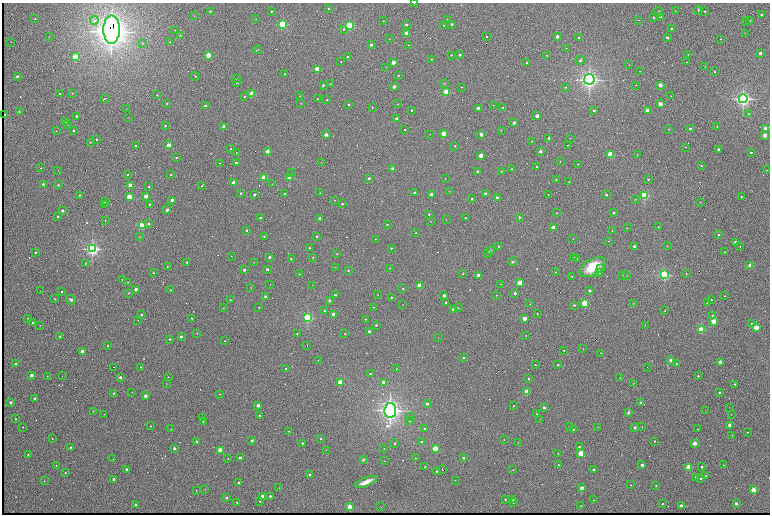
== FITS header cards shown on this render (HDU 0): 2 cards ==
NAXIS1  =                 1536 /fastest changing axis
NAXIS2  =                 1024 /next to fastest changing axis

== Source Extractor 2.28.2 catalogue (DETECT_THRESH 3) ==
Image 1536 x 1024 px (HDU 0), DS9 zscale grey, zoomed out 1/2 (1 PNG px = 2 x 2 image px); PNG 772 x 516 px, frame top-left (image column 1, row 1023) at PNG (2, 3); each listed source drawn as its Kron ellipse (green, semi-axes under 4 px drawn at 4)
Background 752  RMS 26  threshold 77.8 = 3 sigma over >= 5 px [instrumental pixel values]
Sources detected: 601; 103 cannot appear on this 1/2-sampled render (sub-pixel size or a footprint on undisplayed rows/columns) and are neither listed nor drawn; the other 498 listed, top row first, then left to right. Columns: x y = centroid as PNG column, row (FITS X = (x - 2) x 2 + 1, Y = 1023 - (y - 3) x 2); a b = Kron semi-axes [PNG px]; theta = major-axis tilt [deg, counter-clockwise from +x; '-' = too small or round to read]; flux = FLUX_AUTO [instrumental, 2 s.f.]
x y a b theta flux
414 3 2 1 - 2.2e+03
329 9 2 2 - 1.1e+04
698 10 4 2 - 6.5e+03
210 11 2 2 - 4.0e+03
272 11 2 2 - 1.4e+04
675 11 2 2 - 1.6e+03
705 11 2 2 - 1.3e+04
658 12 5 2 - 6.2e+03
761 14 2 2 - 1.1e+04
194 16 2 2 - 2.8e+03
660 16 2 2 - 4.5e+04
654 17 3 3 - 5.6e+03
35 19 2 2 - 4.3e+03
256 19 2 1 - 1.7e+03
447 19 2 1 - 2.3e+03
639 20 2 1 - 2.1e+03
94 21 4 4 - 1.4e+04
383 21 2 1 - 2.4e+03
750 21 2 2 - 9.3e+03
745 22 2 2 - 1.9e+03
283 24 3 3 - 7.2e+05
452 24 2 2 - 1.9e+04
349 25 3 3 - 7.5e+05
406 25 2 2 - 2.4e+04
444 25 2 2 - 5.5e+03
344 29 2 2 - 9.8e+03
672 29 2 2 - 2.1e+04
112 30 14 8 90 7.9e+06
175 30 2 2 - 2.0e+03
407 33 2 2 - 1.1e+05
745 33 2 1 - 2.2e+03
180 35 2 2 - 1.6e+03
487 36 2 2 - 4.0e+03
49 37 2 1 - 1.3e+03
557 37 2 2 - 9.4e+04
579 37 2 2 - 1.1e+04
667 37 2 2 - 2.5e+04
389 39 2 1 - 2.2e+03
721 39 2 2 - 2.8e+03
11 42 2 1 - 1.3e+03
170 42 2 1 - 2.5e+03
142 43 3 3 - 5.1e+03
371 45 2 2 - 3.2e+04
408 45 2 2 - 5.5e+03
566 48 2 1 - 1.6e+03
257 50 4 2 - 2.6e+03
760 53 2 2 - 6.9e+04
688 54 3 2 - 2.3e+03
208 55 2 2 - 3.5e+05
451 55 2 2 - 9.1e+03
460 55 2 2 - 2.9e+04
547 55 2 2 - 4.3e+03
75 57 3 2 - 5.8e+05
348 57 2 2 - 2.6e+04
431 59 2 2 - 4.1e+03
580 60 5 3 - 7.2e+03
341 62 2 1 - 2.7e+03
393 62 2 2 - 1.3e+05
687 62 3 1 - 2.6e+03
526 63 2 2 - 4.6e+03
629 65 2 1 - 1.5e+03
386 67 2 1 - 1.2e+03
705 67 2 1 - 1.3e+03
317 69 2 2 - 4.3e+05
639 71 2 1 - 1.2e+03
715 72 2 2 - 1.2e+04
284 74 2 1 - 2.9e+03
398 75 2 2 - 6.3e+03
17 76 2 2 - 2.7e+04
195 76 4 2 - 3.5e+03
237 79 2 2 - 3.4e+03
589 79 5 5 - 2.2e+06
237 82 2 2 - 1.2e+04
444 83 2 2 - 4.7e+03
330 84 3 2 - 1.9e+03
323 85 2 2 - 6.7e+03
636 85 2 1 - 2.7e+03
660 85 2 2 - 1.4e+05
394 87 2 2 - 8.2e+04
462 87 2 2 - 3.7e+03
565 87 2 2 - 3.3e+03
446 92 2 2 - 4.0e+05
72 93 2 2 - 1.9e+03
59 94 2 2 - 5.0e+03
252 94 2 2 - 3.2e+05
157 95 2 2 - 5.1e+03
245 96 2 2 - 9.2e+03
300 96 2 1 - 1.6e+03
671 96 2 1 - 2.6e+03
104 99 4 1 - 9.6e+03
317 99 2 2 - 3.6e+03
327 99 2 2 - 7.5e+03
743 99 4 4 - 1.6e+06
167 103 2 2 - 5.5e+03
301 103 2 1 - 2.3e+03
349 104 2 2 - 1.2e+04
398 104 2 2 - 1.9e+03
660 104 2 2 - 1.6e+05
493 105 2 1 - 2.6e+03
205 106 2 2 - 6.8e+04
372 107 3 2 - 2.5e+03
478 108 2 2 - 4.1e+04
503 108 2 2 - 2.0e+04
126 109 2 2 - 2.1e+03
412 110 2 2 - 1.1e+04
594 110 2 2 - 1.7e+04
647 110 2 2 - 9.3e+04
19 111 2 2 - 6.0e+03
749 114 2 2 - 4.9e+03
4 115 2 2 - 5.8e+04
76 116 2 2 - 1.9e+04
537 116 2 2 - 1.2e+05
129 117 2 2 - 1.7e+03
397 119 2 2 - 1.0e+05
65 121 2 2 - 8.8e+03
514 123 2 2 - 8.1e+04
68 125 2 2 - 2.0e+03
165 126 2 2 - 9.8e+03
224 126 2 2 - 9.7e+04
717 126 2 2 - 3.7e+03
669 129 2 2 - 1.7e+03
690 129 2 2 - 2.5e+04
766 129 2 2 - 2.3e+05
73 130 2 2 - 2.5e+04
404 130 2 2 - 5.4e+03
501 130 2 1 - 3.8e+03
56 131 2 2 - 2.3e+03
430 134 2 1 - 2.2e+03
443 134 2 2 - 2.8e+05
481 134 2 2 - 9.4e+04
326 135 2 2 - 1.1e+05
765 135 2 2 - 1.7e+05
549 138 2 2 - 5.8e+04
570 138 2 2 - 2.2e+03
97 139 2 2 - 8.4e+03
531 141 2 1 - 2.2e+03
90 142 2 1 - 2.3e+03
168 145 2 2 - 2.1e+05
568 145 2 1 - 2.6e+03
136 146 2 2 - 1.1e+04
455 146 2 2 - 1.1e+04
686 147 2 1 - 9.1e+03
231 149 2 2 - 4.0e+03
718 149 2 2 - 2.5e+04
267 151 2 2 - 9.9e+04
540 151 2 2 - 7.2e+04
751 152 2 2 - 1.4e+04
236 153 2 2 - 2.6e+03
481 155 2 2 - 1.4e+05
611 155 2 2 - 5.3e+05
637 155 2 2 - 2.0e+03
176 157 2 2 - 5.9e+03
236 162 2 2 - 1.8e+04
321 162 2 1 - 1.4e+03
560 162 2 2 - 2.3e+03
220 163 2 2 - 2.1e+03
578 164 2 1 - 2.4e+03
701 166 2 2 - 4.9e+03
537 167 2 2 - 1.2e+04
41 168 2 2 - 5.2e+03
393 169 2 2 - 1.1e+05
512 169 2 2 - 3.4e+03
58 170 2 1 - 3.0e+03
767 170 2 2 - 3.1e+03
502 171 2 2 - 2.4e+03
478 172 2 2 - 5.4e+04
291 173 2 1 - 1.5e+03
127 175 2 2 - 7.5e+03
171 175 2 2 - 7.1e+03
264 178 2 2 - 3.5e+05
290 178 2 2 - 3.0e+05
369 178 2 2 - 2.3e+04
445 178 2 2 - 1.5e+03
648 179 2 2 - 7.9e+03
556 180 2 2 - 5.8e+03
569 182 2 1 - 2.7e+03
234 183 2 2 - 2.2e+05
43 184 2 2 - 2.0e+04
272 184 2 2 - 1.8e+03
58 185 2 2 - 9.1e+03
130 186 2 2 - 2.3e+05
202 186 2 2 - 3.5e+03
149 187 2 2 - 6.6e+03
449 191 2 2 - 1.6e+03
241 193 2 2 - 1.2e+04
320 193 2 1 - 1.3e+03
415 193 2 2 - 3.9e+04
285 194 2 2 - 2.2e+04
485 194 2 2 - 4.9e+04
548 194 2 2 - 3.7e+03
80 195 2 2 - 1.1e+04
254 195 2 2 - 3.3e+04
432 195 2 2 - 1.2e+05
606 195 2 2 - 2.2e+04
146 196 2 2 - 1.6e+05
645 196 3 3 - 7.7e+05
129 197 2 2 - 3.5e+05
741 197 2 2 - 7.9e+03
497 198 2 2 - 2.9e+04
472 199 2 2 - 1.3e+04
635 199 2 2 - 1.4e+03
172 200 2 2 - 6.3e+04
334 200 2 2 - 2.5e+03
105 202 2 2 - 1.3e+04
700 202 2 2 - 2.1e+03
104 204 2 2 - 2.0e+03
149 204 2 2 - 5.0e+03
342 204 2 2 - 9.8e+03
167 210 2 2 - 4.5e+04
62 211 2 2 - 3.4e+04
614 212 2 2 - 2.4e+04
557 213 2 2 - 4.2e+03
429 214 2 2 - 9.7e+03
58 216 2 2 - 1.4e+04
519 217 2 2 - 1.2e+04
260 218 2 2 - 3.2e+04
465 218 2 2 - 5.7e+03
320 219 2 2 - 7.2e+04
105 220 2 1 - 1.6e+03
446 220 2 2 - 2.1e+03
430 221 2 2 - 3.0e+03
149 223 2 2 - 9.7e+03
387 224 2 2 - 6.8e+03
142 225 3 3 - 6.5e+05
658 227 2 2 - 2.4e+03
553 228 2 2 - 1.5e+05
627 228 2 2 - 4.8e+03
247 230 2 2 - 1.6e+04
612 231 2 2 - 3.3e+03
416 233 2 2 - 2.5e+03
719 234 2 2 - 1.5e+04
264 236 3 2 - 3.4e+03
317 236 2 2 - 1.3e+04
139 237 2 2 - 2.0e+03
375 239 2 1 - 2.2e+03
573 239 2 2 - 1.8e+03
608 241 2 2 - 2.6e+03
735 242 2 2 - 4.8e+04
499 246 2 2 - 8.2e+03
634 246 2 2 - 4.1e+04
667 246 2 2 - 4.5e+03
740 246 2 1 - 2.1e+03
309 248 2 2 - 8.6e+03
391 248 2 2 - 8.8e+03
92 249 4 4 - 1.4e+06
490 251 2 2 - 5.9e+04
35 252 2 2 - 8.5e+03
725 252 2 2 - 5.1e+03
488 253 2 2 - 1.5e+04
337 254 2 1 - 3.1e+03
231 256 2 2 - 1.4e+03
269 257 2 2 - 3.4e+04
313 257 3 2 - 2.8e+03
574 257 2 2 - 2.0e+03
577 258 2 2 - 5.3e+03
291 259 2 2 - 9.4e+03
187 262 2 2 - 8.9e+03
254 262 2 2 - 1.5e+03
513 262 5 4 - 7.2e+03
85 263 3 2 - 4.1e+03
750 265 2 2 - 2.4e+05
167 266 2 2 - 3.2e+03
335 267 2 1 - 2.5e+03
593 267 14 8 29 1.5e+05
389 268 2 1 - 2.1e+03
267 269 2 2 - 3.2e+04
600 269 3 2 - 5.2e+03
244 270 2 2 - 4.3e+04
348 270 2 2 - 6.2e+03
555 272 2 2 - 2.1e+03
153 273 2 2 - 3.1e+03
599 273 2 2 - 9.3e+03
300 274 2 1 - 3.3e+03
463 274 3 2 - 4.1e+03
686 274 2 2 - 2.5e+03
478 275 2 2 - 6.7e+04
622 275 2 2 - 4.4e+03
664 275 3 3 - 9.4e+05
572 276 2 1 - 2.1e+03
627 276 2 1 - 1.1e+03
123 280 2 2 - 1.8e+04
128 282 2 1 - 2.1e+03
520 283 2 2 - 3.4e+05
270 284 2 1 - 2.5e+03
501 284 2 2 - 1.8e+03
312 285 2 1 - 9.1e+02
420 286 2 2 - 2.5e+05
251 287 2 1 - 1.4e+03
136 289 2 2 - 8.0e+04
403 289 2 2 - 3.6e+03
170 290 2 2 - 3.4e+03
40 291 2 1 - 1.5e+03
61 291 2 2 - 8.7e+03
590 291 2 2 - 3.8e+04
128 293 3 2 - 2.4e+03
515 293 2 2 - 3.7e+04
335 295 2 2 - 1.2e+04
378 295 2 1 - 1.6e+03
496 295 2 2 - 3.2e+03
444 296 2 2 - 5.2e+04
725 296 2 2 - 5.4e+03
265 297 2 2 - 3.4e+04
391 297 2 2 - 5.0e+03
54 299 4 2 - 3.6e+03
71 300 5 3 - 1.2e+04
230 300 2 2 - 4.8e+03
329 300 4 3 - 5.6e+03
712 300 2 1 - 3.0e+03
446 302 2 2 - 9.0e+03
585 303 2 2 - 5.2e+05
633 303 2 1 - 1.6e+03
707 303 2 2 - 7.2e+03
402 304 2 2 - 1.2e+03
530 304 2 2 - 1.6e+03
574 305 2 2 - 1.2e+04
259 307 2 2 - 4.5e+03
373 307 2 2 - 3.0e+03
223 308 3 2 - 2.0e+03
458 308 2 2 - 3.2e+03
454 309 2 2 - 1.1e+05
325 311 3 2 - 4.6e+03
665 311 2 2 - 3.6e+03
333 314 2 2 - 1.5e+05
537 314 2 2 - 2.7e+03
141 315 2 2 - 7.5e+03
713 316 2 2 - 2.4e+04
28 318 2 2 - 4.2e+03
192 318 2 2 - 4.8e+03
307 318 3 3 - 9.5e+05
525 318 2 2 - 1.3e+05
366 319 2 2 - 2.5e+03
138 320 2 1 - 1.6e+03
713 321 2 2 - 3.2e+05
33 322 2 2 - 7.3e+03
751 323 3 3 - 3.5e+03
40 325 2 2 - 3.5e+03
376 325 2 2 - 1.0e+04
645 325 2 1 - 2.6e+03
756 327 2 2 - 3.3e+05
701 330 3 2 - 5.3e+05
369 331 2 2 - 2.4e+04
197 333 2 2 - 4.0e+03
297 334 2 2 - 5.7e+03
345 334 2 2 - 3.2e+03
526 335 2 1 - 2.4e+03
60 336 3 2 - 6.4e+03
181 337 2 2 - 2.6e+04
438 338 2 1 - 1.3e+03
170 339 2 2 - 1.1e+04
224 341 2 2 - 2.4e+03
107 346 2 2 - 4.0e+03
307 346 2 1 - 1.0e+04
583 349 2 2 - 1.5e+03
564 350 2 2 - 3.6e+03
82 351 2 2 - 1.6e+05
601 353 2 2 - 3.2e+03
464 358 2 2 - 1.0e+04
318 360 2 2 - 3.1e+03
670 360 2 2 - 4.4e+04
720 362 2 2 - 1.6e+05
15 364 2 2 - 1.9e+04
676 364 2 2 - 6.2e+03
535 365 2 2 - 6.0e+03
558 365 2 2 - 8.3e+03
114 367 2 1 - 6.4e+03
141 367 2 2 - 8.2e+03
647 367 2 1 - 2.3e+03
286 368 2 2 - 5.4e+03
396 369 2 1 - 1.5e+03
370 374 2 2 - 8.7e+03
31 375 2 2 - 8.3e+04
47 376 2 1 - 2.2e+03
62 376 2 1 - 1.1e+03
698 376 2 2 - 1.1e+04
120 377 2 2 - 2.5e+04
168 377 2 2 - 4.8e+03
620 378 2 1 - 2.4e+03
529 379 2 2 - 1.2e+04
340 382 2 2 - 3.4e+05
384 382 2 2 - 1.4e+05
633 383 3 2 - 2.3e+03
166 384 2 1 - 1.4e+03
735 384 2 2 - 1.3e+04
132 392 2 1 - 1.3e+03
527 392 2 2 - 3.8e+05
719 392 2 2 - 1.7e+04
114 393 2 2 - 1.1e+04
219 394 2 2 - 3.8e+03
145 396 2 2 - 9.3e+04
34 398 2 2 - 2.5e+04
11 402 2 2 - 4.2e+04
641 403 2 2 - 3.8e+04
427 404 2 2 - 3.7e+04
258 405 2 2 - 6.2e+04
514 406 2 2 - 2.3e+03
729 407 2 1 - 1.3e+03
544 408 2 2 - 2.6e+04
390 410 7 6 - 3.1e+06
93 411 2 2 - 6.6e+03
705 411 2 1 - 1.1e+03
628 413 2 2 - 1.7e+04
104 414 2 2 - 1.8e+03
537 414 2 2 - 1.9e+03
731 414 2 2 - 4.6e+03
259 415 2 2 - 8.5e+03
410 416 2 2 - 6.0e+03
202 417 2 2 - 3.6e+03
16 419 2 2 - 7.8e+03
540 419 2 1 - 1.3e+03
409 421 4 3 - 4.1e+03
203 422 2 2 - 5.4e+03
730 425 2 2 - 1.8e+05
151 426 2 1 - 3.2e+03
23 427 2 1 - 2.3e+03
570 427 2 2 - 1.4e+04
597 427 2 1 - 1.7e+03
635 427 2 2 - 3.5e+04
642 427 2 1 - 2.0e+03
171 429 2 2 - 3.2e+03
425 429 2 2 - 1.7e+04
573 429 2 2 - 7.6e+03
698 429 2 2 - 2.6e+03
289 431 2 2 - 3.9e+03
747 432 2 2 - 2.8e+03
732 435 2 2 - 3.2e+03
52 439 2 2 - 4.0e+03
321 439 2 2 - 8.4e+03
252 440 4 3 - 8.2e+03
504 440 2 1 - 1.8e+03
421 441 2 2 - 7.5e+03
655 441 2 2 - 9.9e+03
197 442 2 2 - 4.6e+04
302 443 2 2 - 6.7e+03
395 443 2 2 - 1.4e+04
518 443 2 1 - 1.3e+03
695 443 2 2 - 1.8e+05
70 447 2 2 - 1.5e+04
579 447 2 2 - 1.3e+04
174 448 2 2 - 3.3e+04
384 448 2 2 - 2.2e+03
435 449 2 2 - 3.6e+05
220 450 2 2 - 3.0e+05
326 450 2 1 - 1.2e+03
558 453 2 1 - 1.9e+03
581 453 2 2 - 4.6e+05
28 454 2 2 - 9.0e+03
228 458 2 2 - 3.1e+03
240 458 2 2 - 3.0e+04
415 458 2 2 - 1.9e+03
463 458 2 2 - 2.1e+04
113 459 2 1 - 1.7e+03
363 460 3 2 - 7.6e+03
385 461 2 1 - 1.5e+03
56 465 2 1 - 2.2e+03
558 465 2 2 - 6.3e+03
642 465 2 2 - 5.2e+04
723 465 2 2 - 4.1e+03
702 466 2 2 - 1.9e+04
425 467 2 2 - 1.4e+04
689 467 2 2 - 4.2e+05
126 469 2 2 - 5.1e+04
593 469 2 2 - 6.7e+03
443 470 3 2 - 1.2e+04
513 470 2 2 - 2.3e+03
437 471 2 2 - 3.7e+04
65 473 2 2 - 7.9e+03
310 474 2 2 - 7.6e+03
706 476 2 2 - 1.3e+04
696 477 2 2 - 9.0e+03
700 478 2 2 - 1.9e+04
114 479 2 2 - 5.2e+04
455 480 2 1 - 1.6e+03
44 481 2 2 - 3.7e+03
366 482 12 3 22 4.9e+04
239 483 2 2 - 3.6e+04
631 485 2 2 - 2.9e+03
656 486 2 2 - 7.2e+03
279 488 2 1 - 1.1e+03
582 488 3 3 - 2.1e+04
205 489 2 2 - 2.7e+03
196 490 2 2 - 2.1e+03
754 490 2 2 - 3.8e+05
262 496 2 2 - 7.9e+04
270 496 2 2 - 1.4e+04
227 498 2 2 - 2.8e+04
505 499 2 2 - 5.6e+03
513 500 2 2 - 1.2e+04
594 500 2 1 - 3.0e+03
260 501 2 2 - 4.7e+03
237 502 2 2 - 5.9e+03
513 503 2 2 - 4.5e+03
736 503 2 2 - 7.4e+04
663 504 2 2 - 1.4e+04
135 505 2 2 - 1.4e+04
581 506 2 2 - 3.3e+03
681 506 2 2 - 9.6e+04
349 507 2 2 - 2.5e+05
381 507 2 1 - 4.0e+03
At the frame edge (FLAGS 8, measured only in part): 1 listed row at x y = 414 3
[103 sub-pixel or undisplayed-footprint detections neither listed nor drawn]